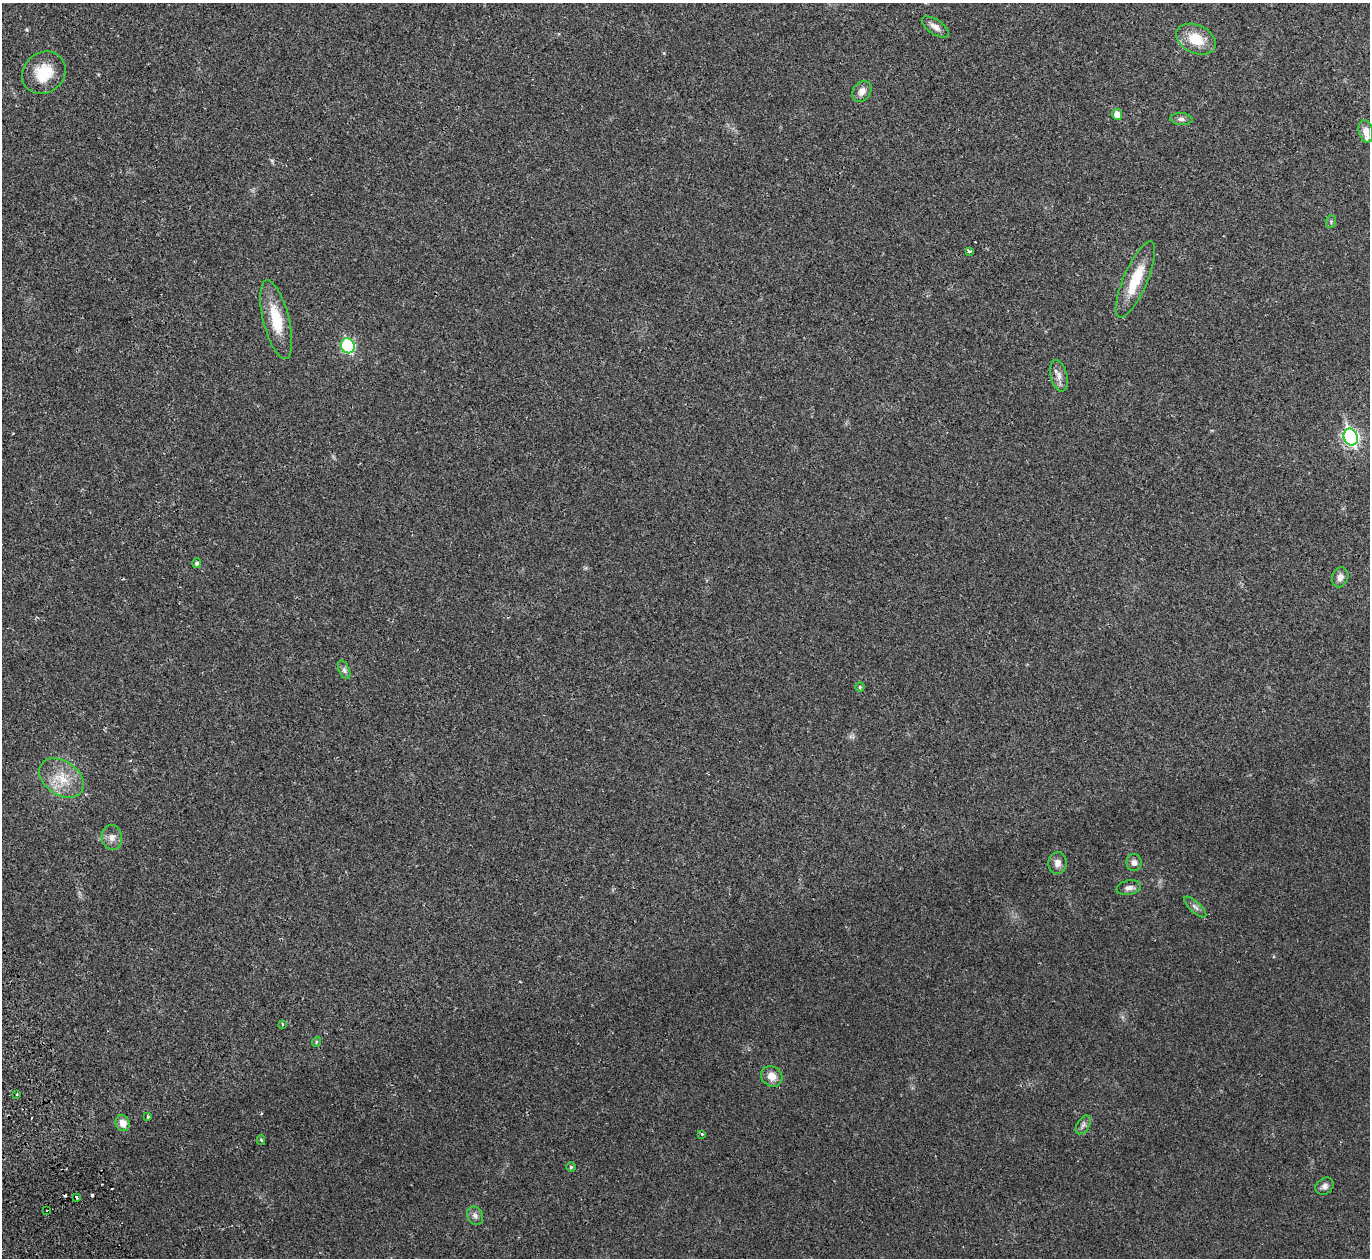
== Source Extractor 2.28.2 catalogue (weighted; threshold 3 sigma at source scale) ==
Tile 7 of 4 x 4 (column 3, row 2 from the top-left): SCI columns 2790-4157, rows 2693-3948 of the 5582 x 5510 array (HDU 1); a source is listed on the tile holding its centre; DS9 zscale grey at full resolution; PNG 1372 x 1260 px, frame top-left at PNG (2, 3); each listed source drawn as its Kron ellipse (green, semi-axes under 4 px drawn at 4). Shown black and unused: <1% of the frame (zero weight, under 2 of 3 exposures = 3% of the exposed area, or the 3 px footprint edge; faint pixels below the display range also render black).
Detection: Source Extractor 2.28.2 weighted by HDU 2 'WHT'; one run over the whole footprint, this tile lists its part. Background 0.0176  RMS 0.004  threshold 0.018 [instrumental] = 3 sigma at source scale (4.5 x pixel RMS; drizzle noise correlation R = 1.50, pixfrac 1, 0.05/0.05 arcsec/px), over >= 5 px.
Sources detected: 42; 3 cosmic-ray / hot-pixel residue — neither listed nor drawn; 1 inside a brighter listed object's ellipse — not listed separately; the other 38 listed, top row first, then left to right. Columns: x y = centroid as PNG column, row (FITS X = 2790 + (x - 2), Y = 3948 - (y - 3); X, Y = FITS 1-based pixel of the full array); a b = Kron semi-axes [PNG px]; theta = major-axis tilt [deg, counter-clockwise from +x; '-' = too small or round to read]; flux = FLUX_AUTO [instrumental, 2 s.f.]
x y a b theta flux
935 27 15 7 -34 2.3
1196 39 21 14 -25 9.5
44 73 23 20 38 12
862 91 11 8 57 2.4
1117 114 5 5 - 3.6
1181 119 11 6 -4 1.3
1366 131 11 7 -77 2.9
1331 221 6 5 - 0.65
969 251 4 3 - 1.5
1135 280 41 12 67 13
276 320 40 13 -76 13
348 346 7 6 - 39
1059 376 16 8 -76 2.6
1351 437 9 7 -68 92
197 563 5 4 - 0.81
1340 577 10 8 70 2.2
344 670 10 5 -65 1.1
860 687 5 4 - 0.45
61 778 24 17 -34 9.8
112 837 12 10 -80 2.6
1134 862 8 7 - 1.7
1057 863 11 9 81 2.4
1129 888 12 7 13 1.7
1195 907 14 5 -42 1.5
282 1024 3 2 - 0.36
316 1042 5 3 - 0.32
772 1076 11 9 -35 4
17 1094 3 2 - 0.33
148 1117 3 3 - 1.2
123 1123 8 7 - 3.4
1083 1125 10 6 59 1.2
702 1134 4 3 - 0.45
261 1140 5 4 - 0.6
571 1167 5 4 - 0.48
1324 1186 10 7 36 1.5
76 1197 3 3 - 4.2
47 1210 3 3 - 0.66
475 1216 9 7 -59 1.5
Isophote crosses this tile's border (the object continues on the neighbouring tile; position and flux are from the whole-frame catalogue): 1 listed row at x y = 935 27